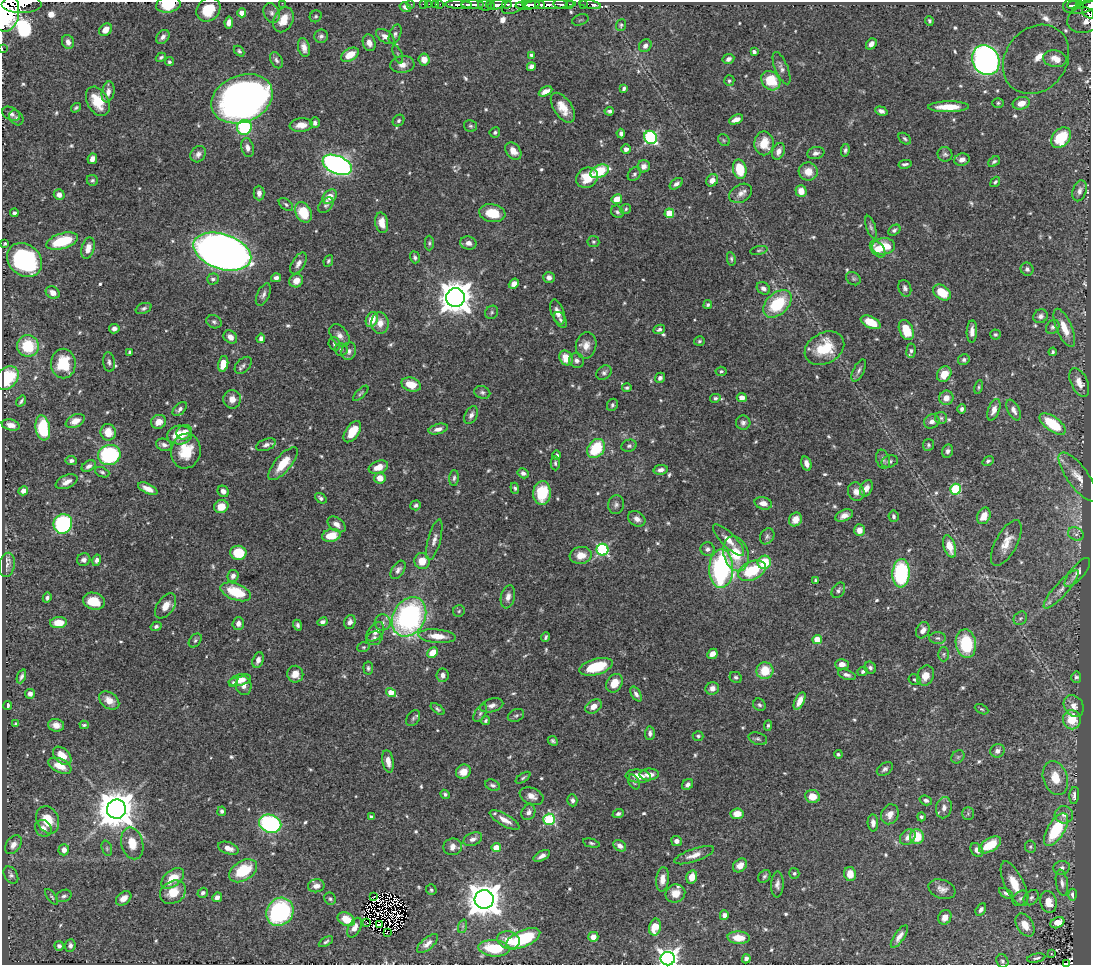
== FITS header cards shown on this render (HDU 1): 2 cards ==
NAXIS1  =                 1089
NAXIS2  =                  963

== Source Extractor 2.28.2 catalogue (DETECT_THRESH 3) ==
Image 1089 x 963 px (HDU 1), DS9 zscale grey, 1 PNG px = 1 image px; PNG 1093 x 967 px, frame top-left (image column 1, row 963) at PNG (2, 2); each listed source drawn as its Kron ellipse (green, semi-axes under 4 px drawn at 4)
Background 0.665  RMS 0.015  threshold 0.0451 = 3 sigma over >= 5 px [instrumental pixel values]
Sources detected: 663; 4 with non-positive FLUX_AUTO (blend fragments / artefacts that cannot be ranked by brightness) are neither listed nor drawn; of the other 659, the 500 brightest by FLUX_AUTO listed and drawn (159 fainter detections omitted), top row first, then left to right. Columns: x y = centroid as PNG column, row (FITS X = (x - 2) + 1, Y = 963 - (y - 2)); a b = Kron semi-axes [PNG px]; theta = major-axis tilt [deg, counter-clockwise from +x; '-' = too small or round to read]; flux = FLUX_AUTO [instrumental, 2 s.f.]
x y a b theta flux
282 3 2 2 - 7.2
22 4 20 8 0 1600
411 4 2 2 - 9.8
423 4 2 2 - 11
429 4 2 2 - 13
436 4 3 3 - 39
440 4 2 2 - 12
507 4 4 2 - 230
540 4 5 3 - 300
560 4 7 3 -8 320
569 4 3 3 - 120
583 4 2 2 - 8.8
590 4 11 3 -13 19
1079 4 3 3 - 130
168 5 12 8 11 26
459 5 13 4 -2 920
472 5 11 3 -1 990
485 5 7 5 -3 180
490 5 4 3 - 140
497 5 9 4 12 730
515 5 14 7 29 560
527 5 12 4 4 1800
549 5 27 4 2 930
1074 5 7 3 3 110
1070 6 8 6 33 140
1088 6 17 5 22 460
405 7 6 4 -31 2.9
208 9 13 11 46 29
5 11 20 14 88 5400
242 13 4 4 - 14
272 13 10 7 -67 4.1
1088 13 7 4 -37 89
316 16 6 5 - 2
1087 17 21 14 24 320
283 20 13 9 64 17
580 20 8 5 19 2.4
929 21 5 3 - 1.8
229 22 6 4 81 5.7
621 25 6 5 - 1.8
106 30 7 5 48 10
395 34 10 5 69 3.1
321 36 7 6 - 3.7
385 36 10 6 -34 6.9
163 37 8 5 48 3.8
68 42 7 6 - 5.2
369 43 8 6 -73 7.1
871 44 6 4 51 5.2
645 46 7 5 48 5.1
304 47 10 5 -78 6.2
2 48 2 2 - 7.6
239 51 6 4 -46 1.7
754 52 4 3 - 3.4
398 54 9 3 -68 2
350 55 10 6 30 14
532 55 3 3 - 1.9
161 57 5 3 - 2.1
424 59 6 5 - 10
728 59 6 5 - 4.6
1036 59 37 30 52 94
1055 59 12 8 -9 10
276 60 9 5 -63 3
986 60 15 13 -62 350
169 62 4 4 - 1.8
402 65 12 8 6 8.8
531 67 4 4 - 2.7
781 68 17 6 -68 5.3
729 81 5 5 - 1.8
771 81 10 8 -46 33
624 89 4 3 - 2.1
545 91 7 4 26 5.8
108 92 10 6 79 6
242 99 32 23 22 670
98 101 16 10 -61 24
998 103 6 5 - 1.8
1021 103 9 6 15 10
948 107 20 5 1 23
76 108 5 3 - 1.7
563 108 17 9 -57 15
609 111 5 4 - 2.3
881 111 6 4 -19 4.3
11 114 9 6 -30 3.9
16 118 8 6 -54 3
736 119 7 4 24 7.5
399 121 6 5 - 2.3
315 123 5 5 - 3.4
301 125 11 7 5 10
470 126 6 5 - 2
244 127 7 7 - 83
495 132 5 5 - 2.4
621 133 5 3 - 2.9
651 137 7 6 - 150
1061 138 11 8 50 49
905 139 7 4 -40 2.1
724 140 6 5 - 1.7
764 143 12 9 89 21
247 148 9 6 -77 5.2
626 149 5 4 - 4.3
845 150 6 4 77 2.4
513 151 9 7 -50 9.6
778 151 9 6 68 5.7
816 153 9 6 13 3.9
198 154 8 7 - 4.6
945 154 7 7 - 2.9
92 159 5 4 - 5.6
962 159 8 6 16 6.4
994 162 6 4 40 2.3
905 164 6 3 11 2.3
337 165 15 9 -23 450
644 166 6 6 - 5.8
740 169 9 6 -77 33
600 171 10 6 22 39
808 171 9 9 - 13
634 174 7 5 50 2.3
587 178 11 9 33 26
92 180 6 5 - 1.8
712 180 6 5 - 7.6
995 182 6 4 51 1.8
676 184 7 4 37 3.3
801 191 6 5 - 11
1079 191 11 6 71 4.8
259 193 7 5 -89 4.7
741 193 12 8 30 6.5
59 195 5 5 - 5.4
330 197 8 6 46 12
617 199 5 4 - 16
286 204 8 5 -39 2.5
326 205 9 6 46 2.4
626 209 5 4 - 1.7
303 212 11 7 -63 36
617 212 7 5 -40 2.3
14 213 4 3 - 2.3
492 213 13 9 -10 28
669 213 5 4 - 30
382 223 10 6 -80 11
871 227 12 4 -71 2.8
894 230 7 5 35 2.7
62 241 16 7 16 46
593 242 6 5 - 1.8
429 243 7 4 90 1.8
468 243 8 6 -10 5.6
5 244 4 3 - 1.7
883 246 11 8 4 25
88 248 11 6 75 9.5
878 249 9 6 -51 12
759 250 9 4 11 1.9
222 252 30 17 -18 1400
415 257 6 5 - 2.8
731 259 7 4 -80 1.8
24 260 19 15 -40 130
328 261 6 4 65 2.1
298 263 12 6 60 5.3
1027 269 7 6 - 3.1
549 277 6 5 - 4.4
276 278 5 4 - 3.3
213 279 6 5 - 2.9
853 279 8 6 -37 2.2
296 281 7 6 - 10
514 284 5 4 - 7.2
763 288 7 5 -33 4.2
905 288 8 6 -71 3.2
53 293 7 5 -30 7.8
942 293 10 7 -36 25
263 295 12 6 64 3.9
455 298 9 9 - 2100
777 304 16 11 42 52
708 305 4 4 - 1.9
144 308 8 5 21 2.7
492 312 7 6 - 2.1
557 312 13 6 -70 7.4
1041 316 7 7 - 4.1
372 320 8 5 65 16
560 320 9 5 -57 2.9
214 322 8 6 -26 2.7
871 322 10 5 -25 22
380 323 11 8 -86 9.3
1053 327 8 6 53 2.7
1064 328 20 7 -67 17
114 329 5 4 - 3.7
659 329 6 4 24 2.5
906 330 10 6 -66 25
972 331 11 5 88 6.2
995 334 5 5 - 1.8
339 335 13 8 -54 6.6
230 337 7 6 - 6.9
261 338 5 4 - 3.8
699 341 5 5 - 1.9
334 344 7 5 -72 3
586 345 13 10 82 9.7
28 346 11 10 - 43
824 348 21 15 29 40
341 349 7 6 - 2.5
349 351 9 7 73 4.4
911 351 7 4 84 2.4
130 352 4 3 - 1.8
1053 352 4 3 - 1.7
566 358 8 6 -60 16
576 360 8 7 - 4.3
964 360 6 5 - 2.9
109 362 10 6 -82 3.1
63 364 15 12 -89 39
223 364 8 5 78 14
243 365 10 6 46 3.2
859 370 12 5 64 3.4
721 371 5 4 - 1.7
604 373 8 6 40 3.2
944 374 8 6 54 16
7 378 13 10 43 56
660 378 5 4 - 3.1
1079 383 15 8 -64 9.7
411 385 10 7 -16 17
979 387 7 4 77 1.7
627 388 5 4 - 1.9
482 392 8 6 -20 2.9
361 393 10 3 45 1.8
715 398 5 4 - 2.4
742 398 5 4 - 9.2
946 398 7 7 - 8.8
232 399 9 8 - 8.9
21 401 6 3 54 2.1
612 405 6 5 - 2.5
180 409 8 5 44 3.6
962 409 5 4 - 3.3
994 410 11 5 70 7.5
1014 410 11 6 -63 5.7
471 415 9 6 61 3.9
941 418 6 6 - 2.1
75 421 10 6 25 8.6
932 421 8 6 32 5.2
159 422 8 6 25 8.9
743 423 7 7 - 3.4
1053 424 15 7 -36 44
11 425 9 5 -12 6.6
43 428 12 7 -80 57
438 429 10 5 15 5.4
108 432 8 7 - 16
184 432 8 7 - 8.8
352 432 12 6 55 18
179 435 12 9 5 22
164 445 8 6 -21 4.2
266 445 10 5 22 3.9
928 445 6 5 - 2.1
629 446 8 6 19 2.5
596 448 10 8 52 48
186 451 17 15 81 30
947 451 7 5 75 3
109 455 11 10 - 110
557 455 4 4 - 1.9
883 459 10 6 -71 3.3
71 460 5 5 - 3.2
890 461 8 5 17 2.7
988 461 6 4 34 1.9
555 463 7 4 -88 2.2
806 463 7 5 -75 5.5
283 464 20 8 49 23
89 466 7 5 30 3.9
378 467 10 6 21 11
661 470 7 5 11 4.5
102 472 7 5 -23 2.1
523 473 6 4 -31 3.9
1078 477 29 10 -54 14
380 478 5 5 - 11
454 478 8 5 87 2.5
67 482 11 6 23 6.9
515 488 5 4 - 2.1
866 488 8 6 66 7.5
148 489 10 4 -26 8.7
955 489 5 5 - 80
23 491 5 4 - 6.1
223 491 6 5 - 5.1
856 492 9 8 - 8.2
542 493 12 9 86 36
321 498 6 4 -38 2.6
763 503 9 6 -15 7.7
416 505 5 5 - 2.5
616 505 9 7 84 3.6
221 506 7 6 - 14
844 516 9 5 23 6.2
893 516 6 5 - 2.5
984 516 8 6 66 13
637 519 9 7 -34 5.6
795 519 7 6 - 10
63 524 10 9 - 130
337 524 10 6 -37 6.1
859 530 6 5 - 8.3
1076 534 8 6 -27 3.6
331 535 9 6 13 21
767 536 8 6 57 2.9
434 540 21 6 75 6.6
729 540 21 7 -45 11
1006 543 25 10 62 16
950 546 11 5 -72 15
707 549 7 6 - 3.7
603 550 6 6 - 130
238 553 8 7 - 33
736 554 18 12 -74 32
581 555 11 8 9 14
84 560 7 6 - 3.9
97 560 6 4 76 3.3
422 561 8 7 - 13
764 562 7 6 - 33
7 565 12 7 78 5.1
721 569 19 12 88 160
398 570 10 6 56 4
752 571 14 9 24 47
1077 572 18 7 50 6.8
901 573 14 8 87 110
233 576 6 5 - 4.5
815 580 4 3 - 1.9
1061 589 25 6 48 9.9
838 590 8 6 58 2.8
236 592 16 8 -20 39
508 597 12 7 76 6.1
47 598 5 4 - 2.6
94 601 11 8 -15 24
166 606 14 8 55 10
459 611 6 5 - 1.7
409 617 21 16 60 240
1020 618 7 6 - 2.4
322 622 5 4 - 3.5
350 622 7 5 71 4.4
383 622 8 8 - 3.9
58 623 8 5 5 18
238 623 6 6 - 4.8
298 625 5 4 - 2.5
156 626 5 4 - 2.4
923 630 8 6 61 6.4
375 632 11 7 51 6.3
437 636 19 6 -5 18
546 637 5 3 - 2
374 638 8 6 23 4.2
938 638 8 6 -2 2.6
195 640 8 5 50 2.1
817 640 4 4 - 26
966 644 14 10 -82 54
363 647 6 5 - 1.7
433 653 5 5 - 17
712 654 5 4 - 7.5
944 654 7 5 89 1.9
258 660 8 5 72 5.3
842 664 7 5 0 7.2
596 667 17 8 16 43
368 668 6 5 - 2.2
870 668 6 5 - 2.8
765 671 8 8 - 24
863 671 5 4 - 2.4
295 674 8 8 - 11
443 675 6 6 - 4.8
847 675 9 4 -19 3.7
21 676 7 3 68 2.9
925 676 10 8 66 11
736 677 6 5 - 2.3
1076 677 5 5 - 2.2
240 680 11 5 15 11
915 680 6 5 - 1.9
233 682 5 4 - 2.1
614 683 10 7 58 14
244 686 9 8 - 5.8
712 688 7 6 - 5.9
391 693 5 4 - 15
30 694 5 5 - 3.8
636 694 8 4 -58 3.4
109 700 11 7 -38 9.6
800 701 9 4 64 11
8 705 4 3 - 2.2
492 705 12 6 16 5.2
759 705 6 5 - 2.4
594 706 9 6 33 8.8
1074 706 11 9 -56 7.6
438 709 8 4 -37 2.2
982 709 7 4 -26 1.7
480 713 10 5 58 3
516 715 8 6 25 2.4
413 718 9 6 55 2.3
1072 720 9 8 - 23
486 721 4 3 - 1.8
16 724 4 3 - 1.7
56 725 8 6 -11 7.5
84 725 4 3 - 1.7
768 725 5 4 - 1.9
650 733 7 5 85 3.6
698 736 5 4 - 2
758 739 9 6 -17 2.6
553 741 5 4 - 2.1
997 751 7 6 - 5.2
838 754 4 4 - 2
62 756 11 7 -44 15
958 757 7 6 - 2.1
388 761 11 5 -81 7.9
60 766 12 7 -25 15
885 769 9 6 35 3.2
463 772 8 7 - 11
649 774 9 6 1 8.6
638 776 13 6 -4 13
523 778 8 4 35 1.8
1055 778 17 12 -71 20
634 782 8 5 -60 2.1
493 785 8 5 -22 2.5
688 785 6 5 - 3.7
445 794 5 4 - 2.1
1074 795 8 5 84 4.4
532 796 12 8 -23 7.4
812 796 7 6 - 13
572 800 6 5 - 3.2
926 800 6 4 -19 3
944 808 11 7 78 6.2
116 809 9 9 - 3000
222 811 5 4 - 2.8
528 812 8 6 63 4.6
618 814 6 4 20 2.8
737 814 6 5 - 13
890 814 10 8 65 7.7
968 814 6 5 - 1.9
1064 815 9 8 - 6.3
371 817 4 3 - 1.8
921 817 4 4 - 1.9
549 819 6 5 - 98
48 820 14 11 -65 24
505 820 17 6 -29 10
873 823 8 5 -86 4.4
270 824 11 9 -21 160
43 828 9 7 -46 7.1
1056 830 18 8 59 59
917 836 7 7 - 24
908 837 9 6 44 5.7
473 839 10 6 24 5.2
676 841 5 5 - 5.7
132 843 16 11 -76 18
591 843 8 4 -13 1.9
13 845 10 7 55 6.9
990 845 12 6 31 29
620 846 7 5 -35 5.1
453 847 9 8 - 7.5
1030 847 6 5 - 1.8
107 848 8 5 -71 1.9
228 848 10 6 -19 8.6
496 848 4 4 - 19
64 850 5 5 - 6
977 850 7 5 -51 5
694 855 21 6 19 9.1
542 856 9 4 29 4.7
740 865 8 6 41 9.4
1062 868 8 7 - 3.6
243 871 15 9 31 40
794 873 5 5 - 1.8
850 874 7 6 - 10
11 875 9 6 -58 3.4
764 876 7 5 50 2.3
692 877 7 5 75 11
173 878 13 8 39 23
662 879 12 6 83 8.2
1062 883 13 6 -81 4.6
777 884 13 6 87 4.6
1014 884 24 9 -65 20
316 886 8 6 5 6.8
942 889 14 9 -20 6.9
431 890 5 5 - 1.7
173 892 14 11 31 19
203 893 5 4 - 2.8
675 893 10 9 - 10
1006 893 7 4 -30 2.5
1073 895 6 4 -85 4.5
64 896 8 6 24 2.9
374 896 3 2 - 2.1
52 897 9 4 -54 1.7
217 897 5 4 - 4.3
124 898 8 6 39 6.9
1021 898 9 6 42 3.5
1031 898 8 6 45 3
330 899 6 5 - 2.1
484 899 9 9 - 2200
1048 902 11 8 -76 13
981 909 7 4 58 3.2
280 912 15 13 53 150
724 915 5 4 - 4.8
945 917 7 6 - 7.1
346 919 9 6 -27 18
366 922 3 2 - 1.7
1057 923 7 5 26 11
380 924 3 2 - 2.2
1025 925 12 8 -58 13
463 926 7 4 71 1.8
655 927 8 5 79 21
354 928 11 6 62 7.4
387 932 2 2 - 290
899 936 13 5 56 6.4
593 937 5 5 - 7
739 938 11 6 -4 15
523 939 18 8 24 73
508 940 11 9 -17 15
326 942 8 4 30 2.3
427 944 13 6 40 6.1
70 945 6 5 - 3.5
59 946 5 4 - 3.2
494 948 15 8 -5 42
1051 954 3 3 - 3.6
1036 958 9 4 12 2.4
668 959 7 6 - 600
746 959 5 4 - 3.2
1002 961 7 5 -62 2.3
1067 964 4 2 - 33
At the frame edge (FLAGS 8, measured only in part): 9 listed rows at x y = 282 3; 22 4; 168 5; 1088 6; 5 11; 1087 17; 2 48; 668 959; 1067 964
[159 fainter detections neither listed nor drawn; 4 non-positive-flux detections neither listed nor drawn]